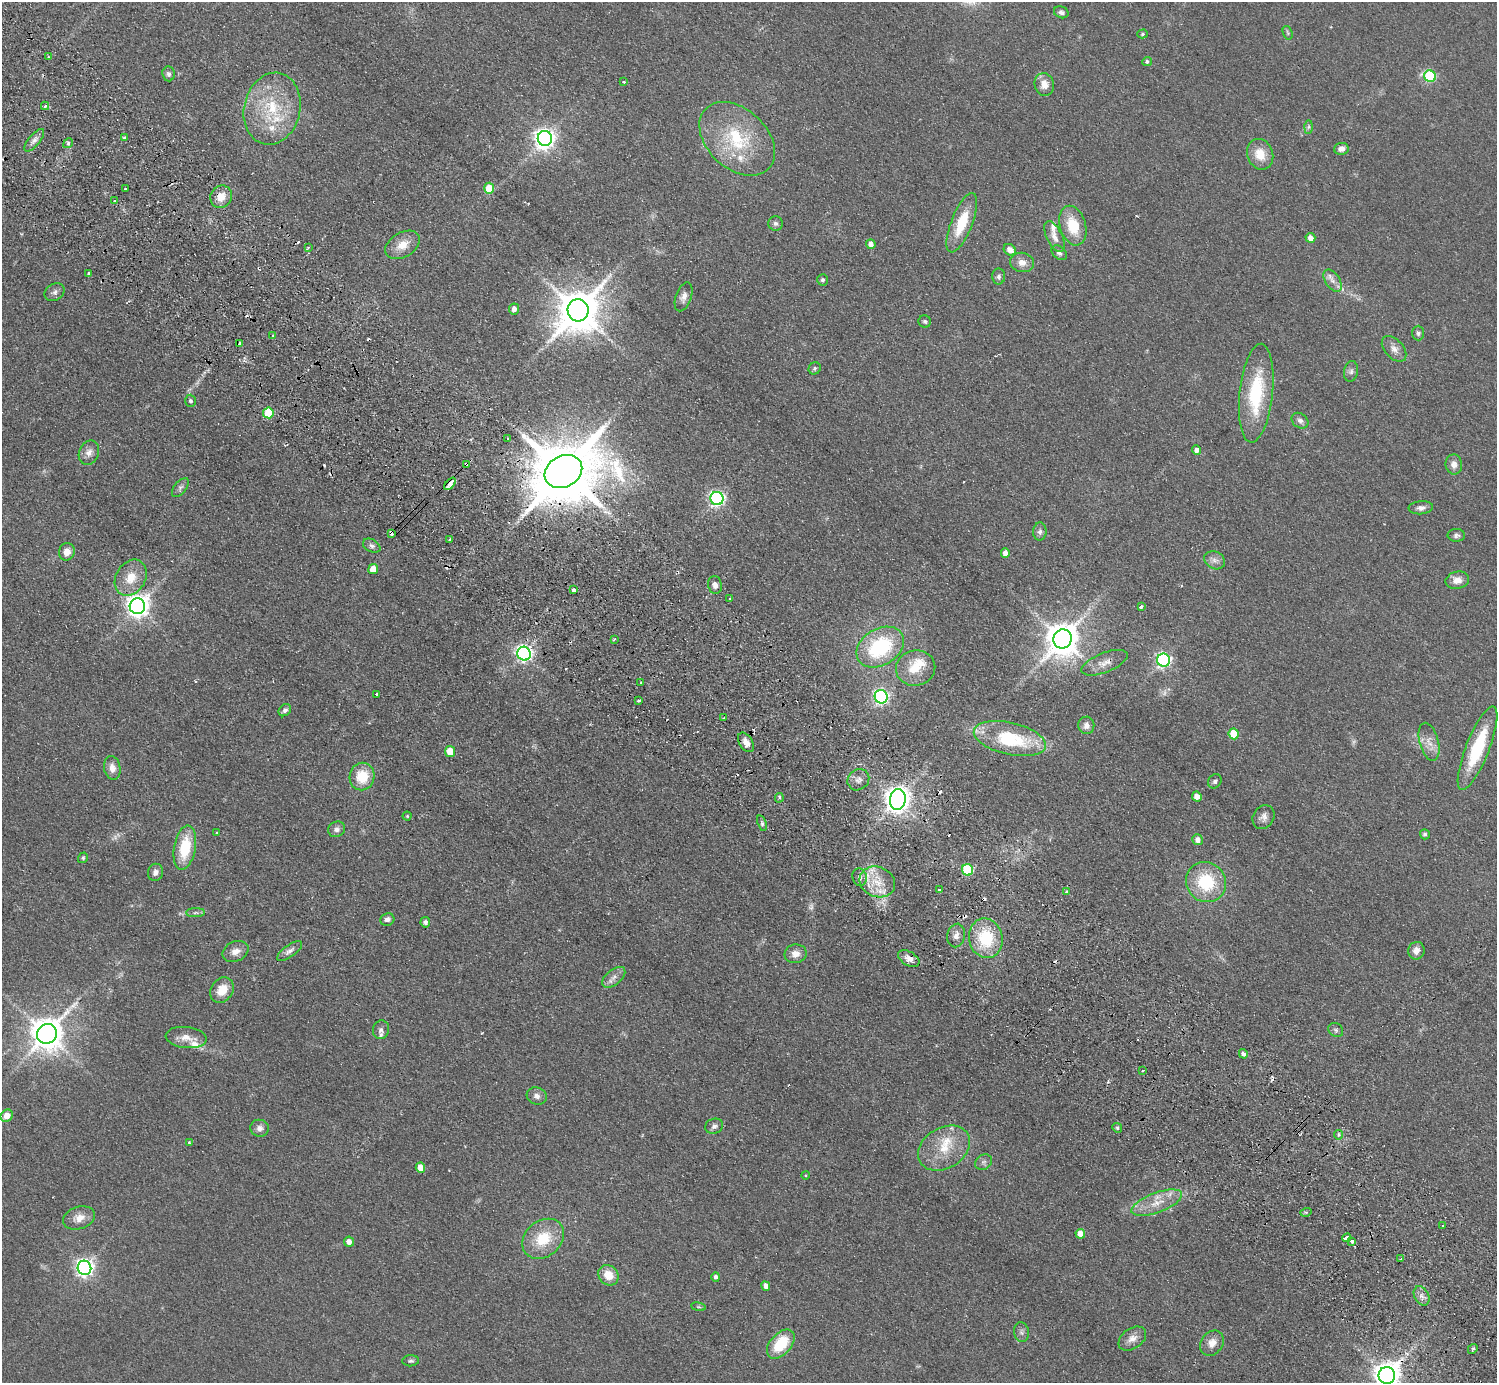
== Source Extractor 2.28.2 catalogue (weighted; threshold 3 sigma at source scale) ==
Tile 11 of 4 x 4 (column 3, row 3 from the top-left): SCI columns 3029-4523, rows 1724-3104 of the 6059 x 6067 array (HDU 1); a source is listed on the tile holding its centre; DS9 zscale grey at full resolution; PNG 1499 x 1385 px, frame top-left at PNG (2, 2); each listed source drawn as its Kron ellipse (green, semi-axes under 4 px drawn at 4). Shown black and unused: <1% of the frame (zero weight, under 2 of 3 exposures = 3% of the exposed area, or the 3 px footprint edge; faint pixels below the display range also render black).
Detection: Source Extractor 2.28.2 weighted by HDU 2 'WHT'; one run over the whole footprint, this tile lists its part. Background 0.0635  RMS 0.009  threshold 0.0404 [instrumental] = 3 sigma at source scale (4.5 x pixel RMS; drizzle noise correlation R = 1.50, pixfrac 1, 0.05/0.05 arcsec/px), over >= 5 px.
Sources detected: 205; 5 too faint to see at this stretch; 1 inside a brighter object's white glare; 17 cosmic-ray / hot-pixel residue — neither listed nor drawn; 8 inside a brighter listed object's ellipse — not listed separately; the other 174 listed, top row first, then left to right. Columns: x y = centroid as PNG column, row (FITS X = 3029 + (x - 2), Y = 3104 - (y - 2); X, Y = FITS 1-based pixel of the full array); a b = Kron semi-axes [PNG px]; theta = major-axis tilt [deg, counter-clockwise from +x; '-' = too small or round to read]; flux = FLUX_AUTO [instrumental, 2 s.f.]
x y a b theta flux
1061 12 7 5 -20 3
1288 33 7 4 -72 1.4
1142 34 5 4 - 1.3
48 57 3 2 - 0.82
1147 61 5 4 - 1.8
169 74 7 6 - 2.5
1430 76 6 5 - 89
624 82 3 3 - 1.3
1044 84 11 9 -77 8.4
45 106 4 4 - 1.7
272 109 36 28 77 56
1309 127 7 4 89 1.8
124 137 3 3 - 2.7
545 138 7 7 - 580
737 139 43 30 -43 63
34 140 14 5 49 4.5
68 143 5 4 - 1.5
1341 149 7 6 - 5.2
1260 154 16 13 -68 16
489 188 5 5 - 23
125 189 3 2 - 0.99
221 197 11 10 - 11
115 200 3 3 - 2.7
775 223 7 7 - 2.7
962 223 31 10 68 31
1073 226 20 13 -74 27
1054 237 17 7 -64 6.8
1310 238 5 5 - 5.9
871 244 5 4 - 5.7
402 245 19 12 31 13
308 247 3 2 - 1.5
1010 250 7 5 -37 7.1
1059 253 9 6 -42 3.2
1022 262 12 9 -10 7.6
89 274 4 3 - 5.4
999 276 8 6 90 2.6
823 280 6 5 - 2
1333 281 12 7 -56 5.4
55 292 10 8 33 3.5
684 297 15 8 71 5.6
514 309 5 5 - 5.6
578 310 11 10 - 3100
925 321 6 6 - 1.8
1418 333 7 6 - 2.4
273 336 4 3 - 1.3
239 344 3 3 - 24
1394 349 15 9 -49 6.6
815 368 6 5 - 1.8
1351 371 10 7 78 3
1256 393 49 16 84 62
190 401 6 5 - 2.2
268 413 5 5 - 45
1300 421 9 7 -36 3.5
508 438 3 3 - 1.6
1197 450 5 4 - 3.8
89 453 12 9 64 6.2
466 464 4 3 - 9.5
1454 464 10 8 -82 6
563 471 20 15 29 9500
450 484 7 3 47 57
180 488 11 6 52 2.9
717 498 7 6 - 270
1421 508 12 6 4 4.2
1040 532 9 6 89 3
391 533 4 3 - 5.6
1456 535 8 6 -2 2.7
450 539 2 2 - 0.89
372 546 9 6 -28 2.8
67 552 9 8 - 7
1005 553 4 4 - 4.5
1215 560 11 8 -26 4.9
373 569 5 5 - 15
131 578 19 14 59 17
1457 580 12 8 11 7.3
715 585 9 7 -78 4.4
574 590 4 3 - 5.5
730 599 3 2 - 0.84
137 606 8 7 - 700
1141 607 3 3 - 18
614 639 3 2 - 1.2
1063 639 10 9 - 2000
880 647 25 18 31 77
524 654 7 6 - 290
1163 660 6 6 - 230
1105 663 24 9 21 9.3
916 668 20 17 14 22
641 682 3 3 - 1.6
376 694 3 3 - 12
881 697 7 6 - 230
639 700 3 3 - 6.9
285 710 7 5 44 2.6
724 718 3 2 - 1
1086 725 9 8 - 5.2
1234 734 5 5 - 26
1010 739 37 16 -13 66
746 742 11 6 -57 7.4
1429 742 19 9 -75 9.5
1478 748 45 11 68 52
450 751 5 5 - 18
112 768 12 8 -79 6.9
362 777 14 12 79 26
858 780 11 10 - 5.2
1215 781 7 6 - 2.4
1197 796 5 4 - 8.1
779 798 5 3 - 1.8
898 799 10 8 80 1000
407 816 4 4 - 1.1
1263 817 12 10 57 5.2
762 823 8 4 -72 1.9
337 829 9 7 24 3.7
217 833 3 3 - 1.8
1425 834 5 4 - 2.1
1198 840 5 5 - 5.2
185 848 22 11 80 34
83 858 5 4 - 1.3
968 870 6 5 - 72
155 872 8 7 - 4.3
860 877 9 7 -73 3.4
877 882 18 15 -22 20
1206 882 21 19 -48 49
939 890 3 3 - 1.7
1067 891 4 4 - 1.5
196 913 9 4 0 2.4
387 920 7 6 - 3.8
425 922 5 5 - 2.5
956 935 12 8 78 5.2
986 938 20 17 -78 43
236 951 13 10 25 7.1
290 951 15 6 36 4.2
1416 951 9 8 - 5.8
795 954 11 9 11 7.3
909 959 12 7 -31 5.4
614 977 13 7 40 5.2
222 990 13 10 54 15
381 1030 9 8 - 3.4
1336 1030 8 6 -34 2.1
47 1034 10 9 - 1900
186 1037 20 10 -6 10
1243 1054 5 4 - 3.4
1142 1071 3 2 - 1.2
537 1096 10 8 -17 4.8
7 1116 7 5 45 11
714 1126 9 7 22 3.2
260 1128 9 8 - 4.5
1117 1128 5 4 - 1.3
1338 1135 5 4 - 3.1
189 1142 3 3 - 1.2
944 1148 28 20 32 28
984 1162 9 7 37 2.9
420 1168 5 4 - 12
805 1175 4 3 - 0.73
1157 1203 27 10 21 17
1306 1212 5 3 - 1.2
79 1218 16 11 19 9.5
1442 1225 3 2 - 1.3
1080 1234 5 4 - 8.5
1347 1238 4 3 - 21
543 1239 23 17 40 30
1352 1241 3 3 - 5.1
349 1242 5 5 - 4.8
1401 1259 4 3 - 1.3
84 1268 7 6 - 390
608 1275 11 9 -49 14
716 1277 4 4 - 2.7
766 1286 5 4 - 5.8
1422 1296 10 7 -63 4.4
698 1307 7 3 -9 1.1
1021 1332 10 7 -80 3.1
1132 1338 15 10 35 7.1
1212 1343 13 11 53 8.7
781 1344 17 10 49 34
1473 1349 5 4 - 1.2
411 1361 8 5 5 2
1387 1376 8 8 - 1200
Overlapping masked pixels (flux is a lower limit): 9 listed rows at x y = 221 197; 239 344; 466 464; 563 471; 450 484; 391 533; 1105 663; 909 959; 1387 1376
Isophote crosses this tile's border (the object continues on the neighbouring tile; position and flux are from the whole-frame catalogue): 2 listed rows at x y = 7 1116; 1387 1376